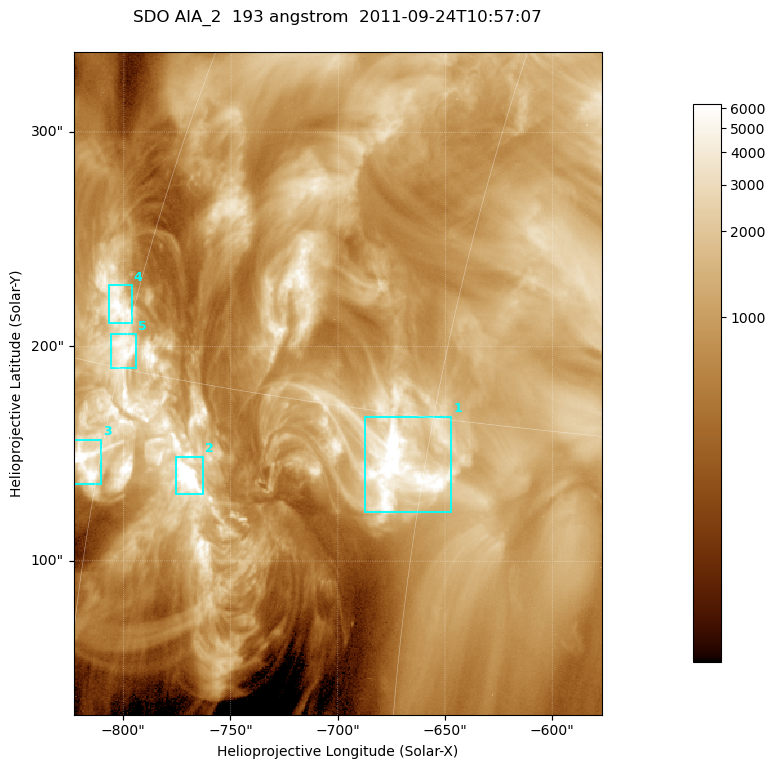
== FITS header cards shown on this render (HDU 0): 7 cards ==
TELESCOP= 'SDO     '           /
INSTRUME= 'AIA_2   '           /
WAVELNTH=                  193 /
WAVEUNIT= 'angstrom'           /
DATE-OBS= '2011-09-24T10:57:07.84' /
CTYPE1  = 'HPLN-TAN'           /
CTYPE2  = 'HPLT-TAN'           /

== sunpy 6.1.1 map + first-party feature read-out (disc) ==
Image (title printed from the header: SDO AIA_2  193 angstrom  2011-09-24T10:57:07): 410 x 514 px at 0.601 arcsec/px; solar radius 956 arcsec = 1592 px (partial field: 2.6% of the solar disc is inside the frame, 100% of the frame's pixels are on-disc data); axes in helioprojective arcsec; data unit not stated in the header (colour bar unlabelled)
Pointing: header CRPIX1/2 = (2043.81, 2047.21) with CRVAL1/2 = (0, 0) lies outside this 410 x 514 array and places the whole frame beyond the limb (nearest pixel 1.41 R_sun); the SolarSoft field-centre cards XCEN/YCEN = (-700.1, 182.8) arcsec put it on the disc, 1322 arcsec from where CRPIX/CRVAL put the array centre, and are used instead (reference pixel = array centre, CRVAL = XCEN/YCEN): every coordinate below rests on XCEN/YCEN
Orientation: roll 0.0565 deg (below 1 deg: not rotated)
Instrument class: DISC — disc imager (sunpy class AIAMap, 193 A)
Bright regions (active regions / flare kernels): reference = the on-disc median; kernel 3 px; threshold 5 sigma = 2982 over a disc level ~963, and >= 1.15x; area >= 210 px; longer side >= 5 px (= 3 arcsec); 5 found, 5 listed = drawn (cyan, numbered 1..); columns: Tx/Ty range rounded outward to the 2 arcsec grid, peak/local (2 s.f.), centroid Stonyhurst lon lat
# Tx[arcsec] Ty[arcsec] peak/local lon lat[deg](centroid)
1 -688..-646 122..168 11 -46 +13
2 -776..-762 130..150 11 -55 +12
3 -824..-810 136..158 11 -61 +12
4 -808..-796 210..230 7.7 -61 +17
5 -806..-794 190..206 6.5 -60 +16